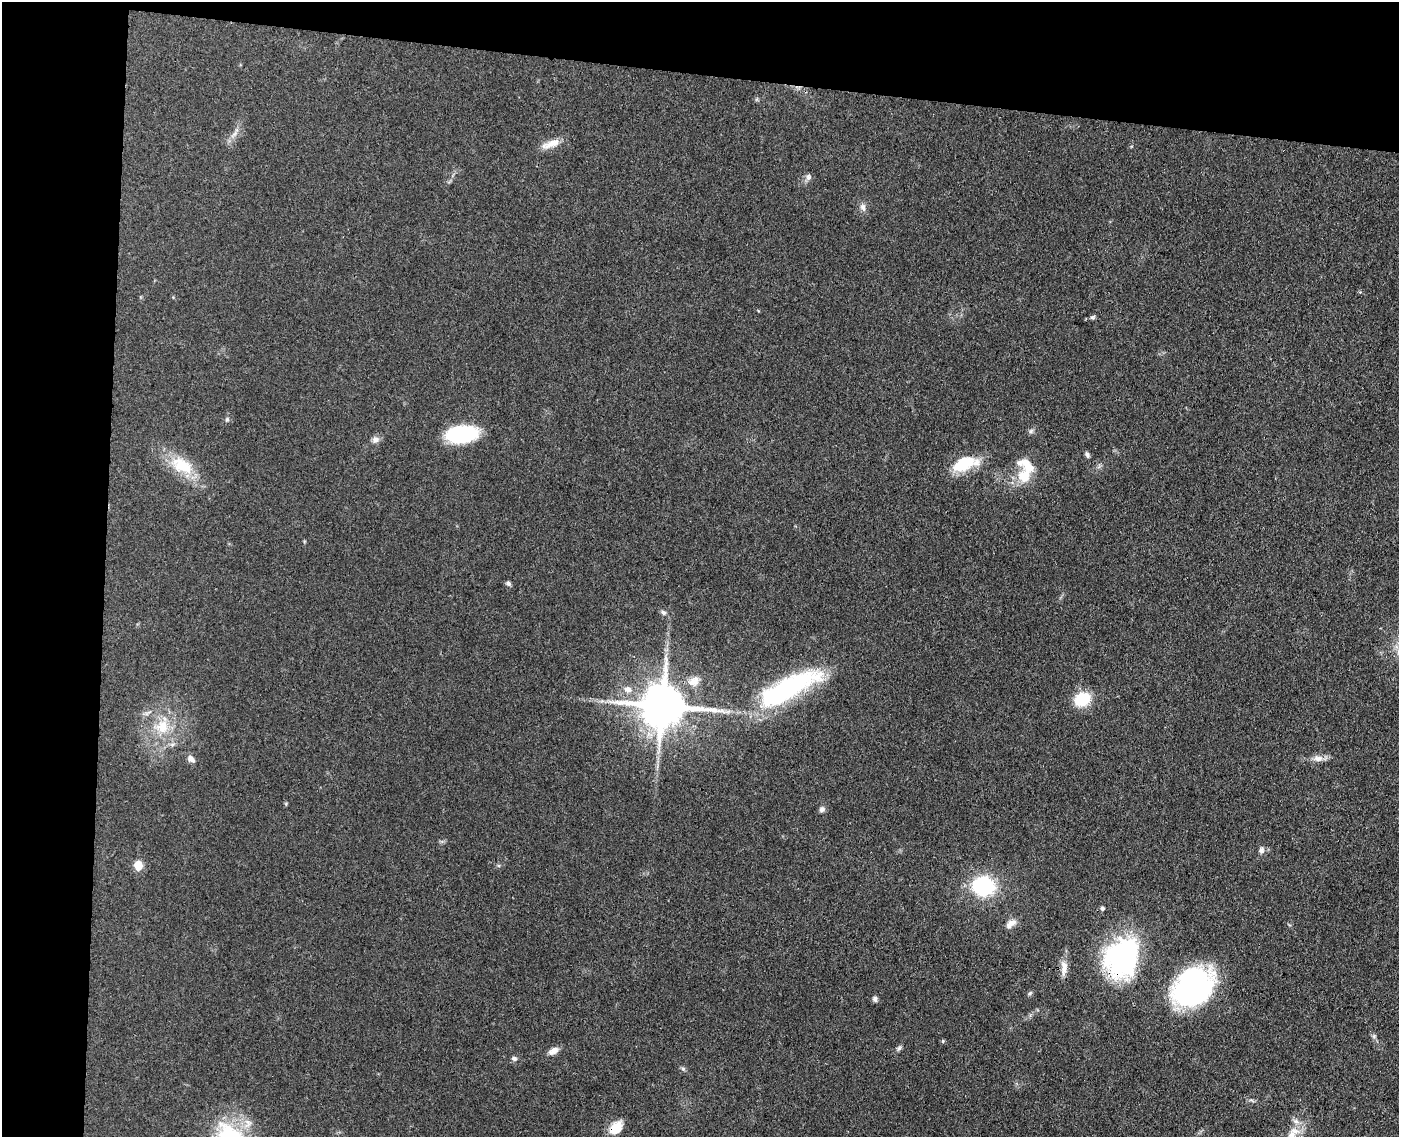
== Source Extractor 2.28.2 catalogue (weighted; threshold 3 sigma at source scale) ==
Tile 1 of 3 x 4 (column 1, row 1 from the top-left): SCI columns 275-1671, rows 3412-4546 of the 4629 x 4554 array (HDU 1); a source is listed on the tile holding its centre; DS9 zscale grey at full resolution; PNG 1401 x 1139 px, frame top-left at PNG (2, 2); no overlay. Shown black and unused: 14% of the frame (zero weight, under 3 of 4 exposures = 5% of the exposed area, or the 3 px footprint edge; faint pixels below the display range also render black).
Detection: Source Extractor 2.28.2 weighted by HDU 2 'WHT'; one run over the whole footprint, this tile lists its part. Background 0.0894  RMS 0.0064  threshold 0.029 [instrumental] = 3 sigma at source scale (4.5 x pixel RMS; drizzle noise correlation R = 1.50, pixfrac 1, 0.05/0.05 arcsec/px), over >= 5 px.
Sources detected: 49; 1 inside a brighter object's white glare — not listed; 4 inside a brighter listed object's ellipse — not listed separately; the other 44 listed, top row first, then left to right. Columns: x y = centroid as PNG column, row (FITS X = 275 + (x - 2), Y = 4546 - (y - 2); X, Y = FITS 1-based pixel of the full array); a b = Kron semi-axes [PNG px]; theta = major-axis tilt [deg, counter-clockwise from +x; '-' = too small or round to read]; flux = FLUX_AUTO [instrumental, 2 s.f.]
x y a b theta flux
551 144 26 9 20 7.5
808 177 10 7 64 2.2
863 207 11 8 -73 2.7
1092 317 6 4 -18 1
227 419 6 5 - 1.1
1031 431 8 4 45 1.3
462 434 28 15 5 54
376 439 9 9 - 2.8
1087 455 8 5 -64 1.5
963 463 22 12 26 27
182 465 32 19 -27 23
1024 476 26 17 48 16
508 583 6 6 - 1.5
663 612 7 6 - 1.7
694 681 15 12 48 6.4
788 688 77 22 28 100
628 689 12 8 -11 4.5
1082 699 17 13 25 21
662 706 14 12 -5 2600
162 726 20 18 84 17
1317 758 13 9 -2 4.3
191 759 11 7 -47 3
286 804 6 4 -72 0.72
822 809 8 7 - 1.9
1261 850 9 6 61 2.3
138 865 6 6 - 17
983 886 16 14 -13 67
1102 908 5 5 - 1.2
1011 924 15 8 36 4.2
1118 955 51 38 40 92
1064 967 21 7 87 6
1192 987 44 33 42 130
1030 993 7 4 45 1
875 999 7 6 - 1.7
1374 1036 6 6 - 1.2
943 1041 5 5 - 0.76
899 1048 7 5 45 1.4
553 1051 13 7 28 4
514 1058 7 5 -28 1.5
683 1069 6 6 - 1.2
1296 1121 8 7 - 2.6
616 1128 16 11 48 10
1292 1134 12 9 25 5.7
230 1136 43 29 -35 53
Overlapping masked pixels (flux is a lower limit): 4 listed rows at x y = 662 706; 1118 955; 1192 987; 616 1128
Isophote crosses this tile's border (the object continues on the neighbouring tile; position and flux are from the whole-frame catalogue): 1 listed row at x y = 230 1136